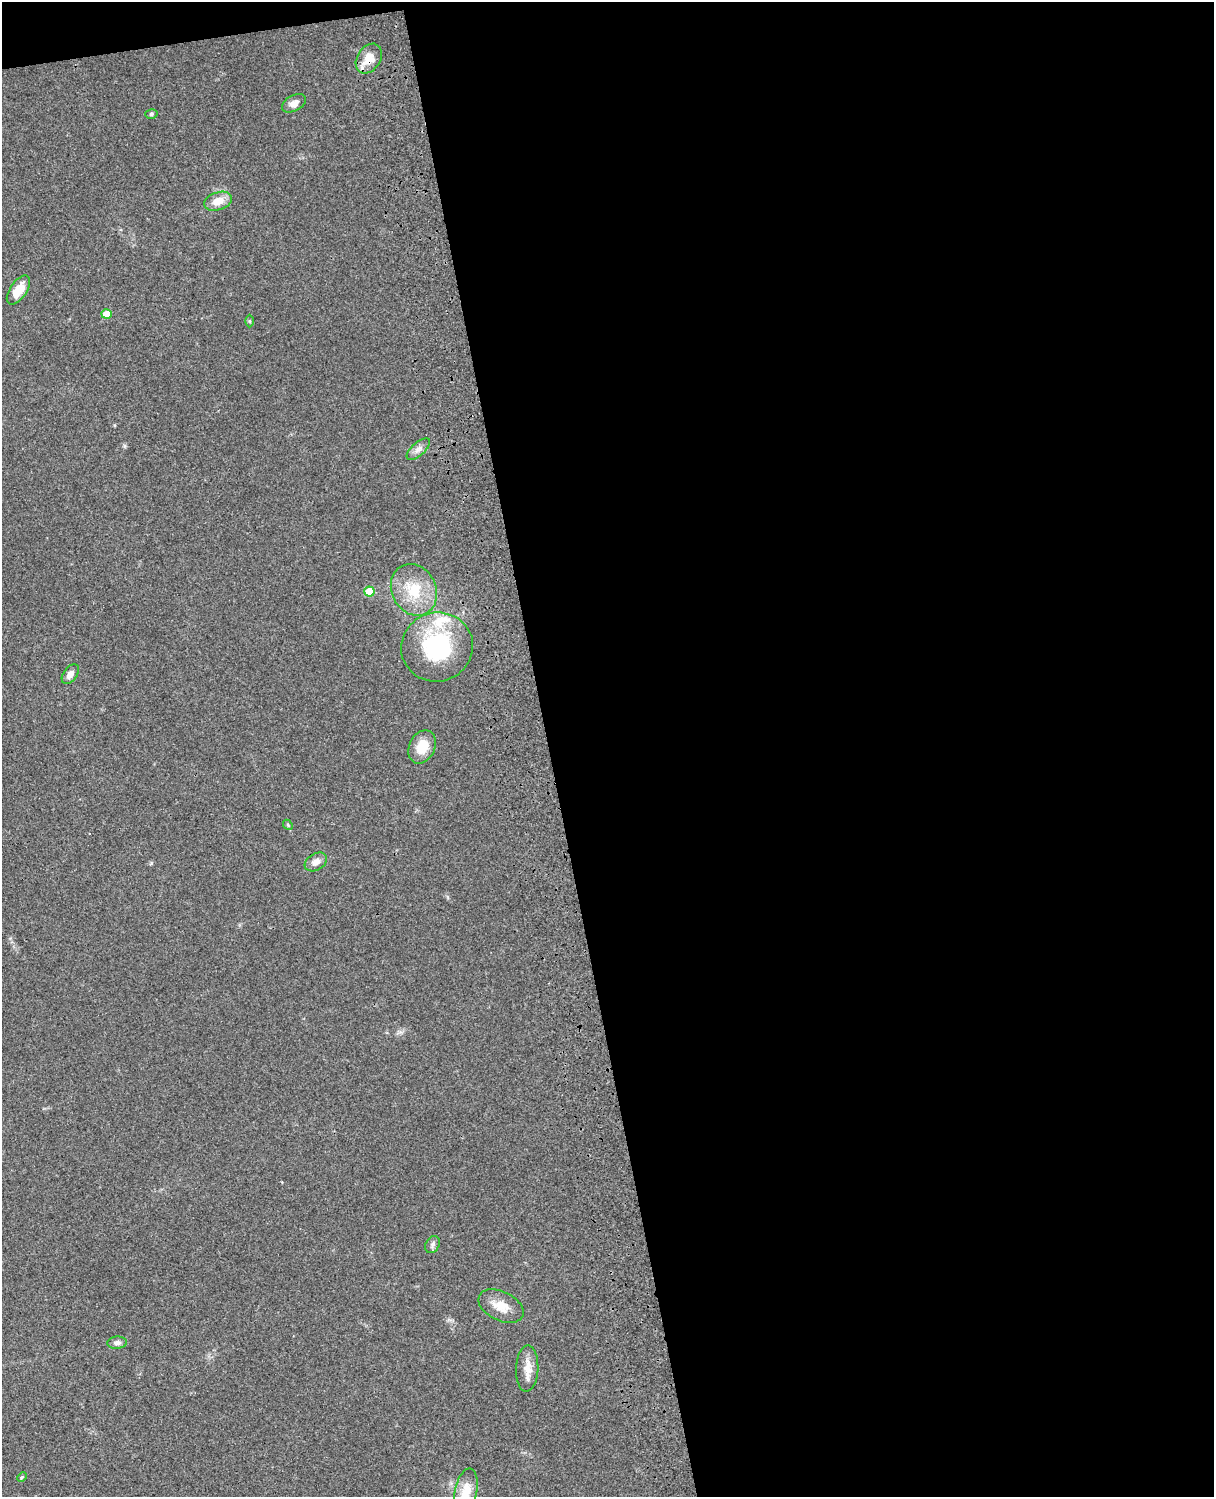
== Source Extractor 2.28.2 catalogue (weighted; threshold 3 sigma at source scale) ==
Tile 4 of 4 x 3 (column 4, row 1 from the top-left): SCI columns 3757-4968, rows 3269-4763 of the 5087 x 4927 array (HDU 1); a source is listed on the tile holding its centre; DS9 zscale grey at full resolution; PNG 1216 x 1499 px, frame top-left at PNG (2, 2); each listed source drawn as its Kron ellipse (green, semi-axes under 4 px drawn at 4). Shown black and unused: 56% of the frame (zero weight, under 3 of 4 exposures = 6% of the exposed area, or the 3 px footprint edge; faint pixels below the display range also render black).
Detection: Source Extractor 2.28.2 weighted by HDU 2 'WHT'; one run over the whole footprint, this tile lists its part. Background 0.0986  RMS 0.0064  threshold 0.0289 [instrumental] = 3 sigma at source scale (4.5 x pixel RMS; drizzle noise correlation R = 1.50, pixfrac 1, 0.05/0.05 arcsec/px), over >= 5 px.
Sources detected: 23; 2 inside a brighter listed object's ellipse — not listed separately; the other 21 listed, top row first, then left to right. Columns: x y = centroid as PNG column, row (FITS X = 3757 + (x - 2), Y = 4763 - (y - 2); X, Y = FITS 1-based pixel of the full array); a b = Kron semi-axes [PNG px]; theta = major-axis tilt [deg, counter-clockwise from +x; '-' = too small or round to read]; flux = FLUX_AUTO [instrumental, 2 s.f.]
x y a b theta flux
369 59 16 11 57 10
294 103 13 7 29 4
151 114 6 5 - 1.2
218 201 14 9 18 8.7
18 290 17 8 56 11
107 314 5 5 - 11
250 321 6 4 -89 0.81
418 449 14 6 41 3.3
414 590 27 22 -63 23
369 592 5 5 - 19
437 647 36 34 19 60
70 674 11 6 53 3.4
422 747 17 12 64 12
288 825 5 4 - 0.79
316 862 12 8 32 4.2
432 1245 9 6 59 2
501 1306 24 14 -26 10
117 1343 10 6 4 2.4
527 1369 23 11 87 7.8
22 1477 5 3 - 0.68
466 1492 24 11 79 11
Overlapping masked pixels (flux is a lower limit): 1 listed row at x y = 369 59
Isophote crosses this tile's border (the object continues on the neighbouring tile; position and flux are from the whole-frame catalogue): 1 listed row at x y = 466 1492